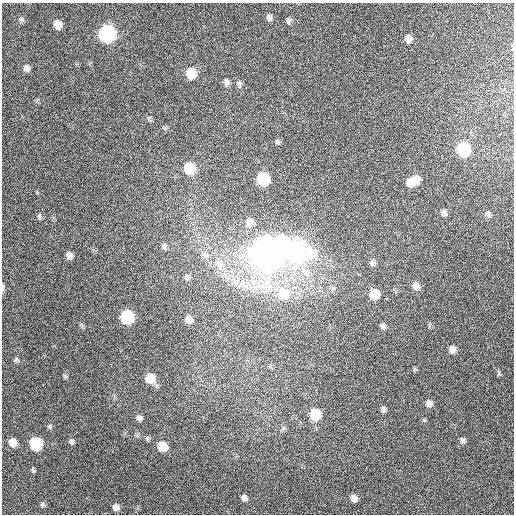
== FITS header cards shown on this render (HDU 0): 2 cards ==
NAXIS1  =                  512 / Axis length
NAXIS2  =                  512 / Axis length

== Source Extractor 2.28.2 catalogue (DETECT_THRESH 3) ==
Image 512 x 512 px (HDU 0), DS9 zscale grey, 1 PNG px = 1 image px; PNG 516 x 516 px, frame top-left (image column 1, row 512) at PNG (2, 3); no overlay
Background 324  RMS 6.1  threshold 18.3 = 3 sigma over >= 5 px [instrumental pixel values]
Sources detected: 55; all 55 listed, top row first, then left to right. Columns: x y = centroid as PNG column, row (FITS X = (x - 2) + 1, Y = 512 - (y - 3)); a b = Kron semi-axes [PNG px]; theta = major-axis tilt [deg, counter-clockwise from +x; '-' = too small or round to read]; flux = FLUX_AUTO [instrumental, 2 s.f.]
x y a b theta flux
269 17 7 6 - 1.3e+03
21 19 7 5 -45 7.4e+02
288 21 8 6 83 9.8e+02
58 24 7 7 - 4.6e+03
107 34 9 8 - 1.6e+05
408 39 8 8 - 2.7e+03
513 46 8 3 90 4.6e+02
26 68 8 6 -70 1.7e+03
408 70 3 2 - 3.1e+03
191 73 9 8 - 1.1e+04
226 82 9 7 -71 1.4e+03
239 84 11 7 -73 1.2e+03
277 142 7 5 -60 6.2e+02
463 149 9 8 - 4.6e+04
190 168 9 8 - 1.7e+04
263 179 9 8 - 3.2e+04
416 179 8 7 - 3.5e+03
410 183 9 8 - 4.8e+03
444 213 6 5 - 1.2e+03
488 214 7 6 - 1.0e+03
39 216 7 4 -85 6.5e+02
249 222 12 11 - 4.1e+03
164 246 9 5 -88 1.1e+03
267 253 17 12 4 1.5e+06
69 255 7 6 - 2.3e+03
205 255 11 7 -17 2.3e+03
219 263 15 13 -59 6.9e+03
373 263 8 7 - 1.2e+03
187 277 9 7 -50 1.3e+03
416 286 8 7 - 2.7e+03
3 288 10 3 86 1.0e+03
284 293 15 14 - 1.3e+04
374 294 8 8 - 8.7e+03
386 299 4 3 - 5.8e+03
127 317 8 8 - 4.3e+04
189 319 10 8 -57 2.9e+03
383 326 7 5 -49 1.1e+03
452 349 7 6 - 2.4e+03
16 360 8 7 - 1.0e+03
150 379 9 8 - 8.8e+03
43 384 3 2 - 5.9e+03
429 403 8 7 - 1.7e+03
383 409 7 5 -70 1.1e+03
315 414 8 8 - 1.7e+04
139 418 7 6 - 1.3e+03
462 440 7 6 - 1.1e+03
13 442 9 8 - 4.2e+03
71 442 7 6 - 9.9e+02
36 444 8 7 - 3.7e+04
162 447 8 7 - 8.4e+03
33 471 9 3 -56 5.6e+02
244 498 7 6 - 1.5e+03
354 498 7 7 - 2.3e+03
42 504 6 6 - 9.1e+02
116 507 7 6 - 2.2e+03
At the frame edge (FLAGS 8, measured only in part): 2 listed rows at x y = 513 46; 3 288